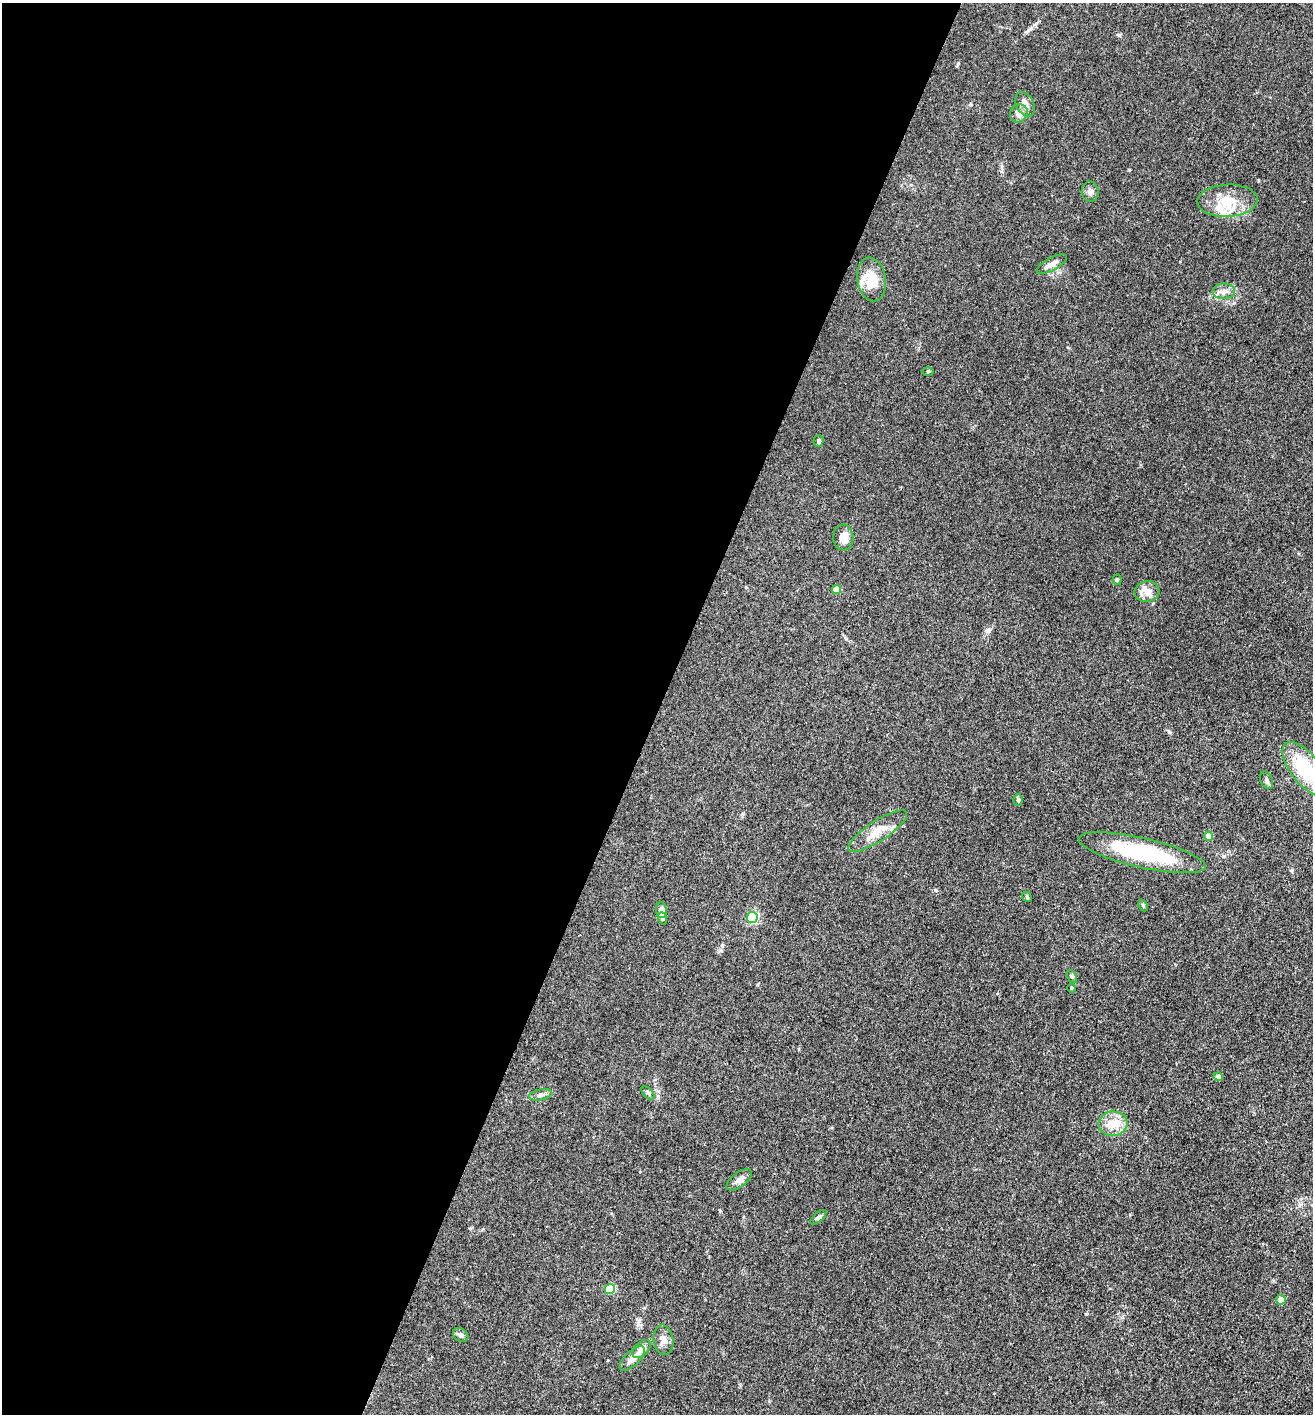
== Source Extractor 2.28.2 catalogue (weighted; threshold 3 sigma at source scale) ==
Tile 5 of 4 x 4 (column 1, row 2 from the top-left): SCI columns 277-1587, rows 2828-4239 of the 5662 x 5653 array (HDU 1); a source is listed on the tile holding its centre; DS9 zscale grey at full resolution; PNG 1315 x 1416 px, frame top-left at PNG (2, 3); each listed source drawn as its Kron ellipse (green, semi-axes under 4 px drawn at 4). Shown black and unused: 50% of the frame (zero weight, under 3 of 4 exposures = <1% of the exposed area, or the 3 px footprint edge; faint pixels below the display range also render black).
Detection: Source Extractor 2.28.2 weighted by HDU 2 'WHT'; one run over the whole footprint, this tile lists its part. Background 0.0661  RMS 0.0058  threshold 0.026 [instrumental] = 3 sigma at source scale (4.5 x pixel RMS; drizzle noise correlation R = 1.50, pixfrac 1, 0.05/0.05 arcsec/px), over >= 5 px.
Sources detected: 42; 4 inside a brighter listed object's ellipse — not listed separately; the other 38 listed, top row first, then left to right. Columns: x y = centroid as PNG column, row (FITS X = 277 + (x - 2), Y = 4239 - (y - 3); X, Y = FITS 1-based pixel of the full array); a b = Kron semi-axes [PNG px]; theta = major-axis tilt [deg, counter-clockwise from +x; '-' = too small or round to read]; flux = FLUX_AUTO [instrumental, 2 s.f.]
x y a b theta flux
1025 104 13 8 -62 3.2
1019 113 9 8 - 3.5
1090 192 10 8 -82 2.3
1227 201 30 16 3 16
1052 264 17 6 28 3.4
872 279 22 14 -80 13
1224 291 11 7 2 3.2
928 371 6 3 1 0.61
818 441 6 5 - 1.3
843 537 13 10 -86 5.9
1117 580 5 4 - 0.81
836 590 4 4 - 9
1147 592 13 10 9 4
1306 769 32 15 -52 34
1266 780 9 6 -64 1.5
1018 800 6 5 - 0.94
878 831 34 10 33 10
1209 836 4 4 - 7.6
1142 853 65 15 -13 46
1027 897 6 4 -47 0.68
1143 905 6 4 -63 0.82
661 910 8 5 -86 4.2
752 917 5 5 - 58
662 918 6 4 -70 1
1072 976 7 4 -63 0.91
1071 988 5 3 - 0.57
1218 1077 4 4 - 2.1
648 1093 8 4 -45 1.1
540 1095 11 5 13 2
1113 1124 14 12 3 9.8
739 1180 15 7 37 3
818 1217 10 4 40 1.4
610 1289 5 5 - 29
1281 1300 5 4 - 7.7
461 1335 8 6 -31 1.9
663 1340 15 10 -82 4.1
642 1349 11 6 45 4.5
632 1359 16 7 44 4
Isophote crosses this tile's border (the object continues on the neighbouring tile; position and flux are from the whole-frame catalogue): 1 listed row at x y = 1306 769
Unlisted compact peaks at least as high as the median listed source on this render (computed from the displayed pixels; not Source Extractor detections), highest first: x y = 1119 35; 935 890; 958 63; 1129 170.